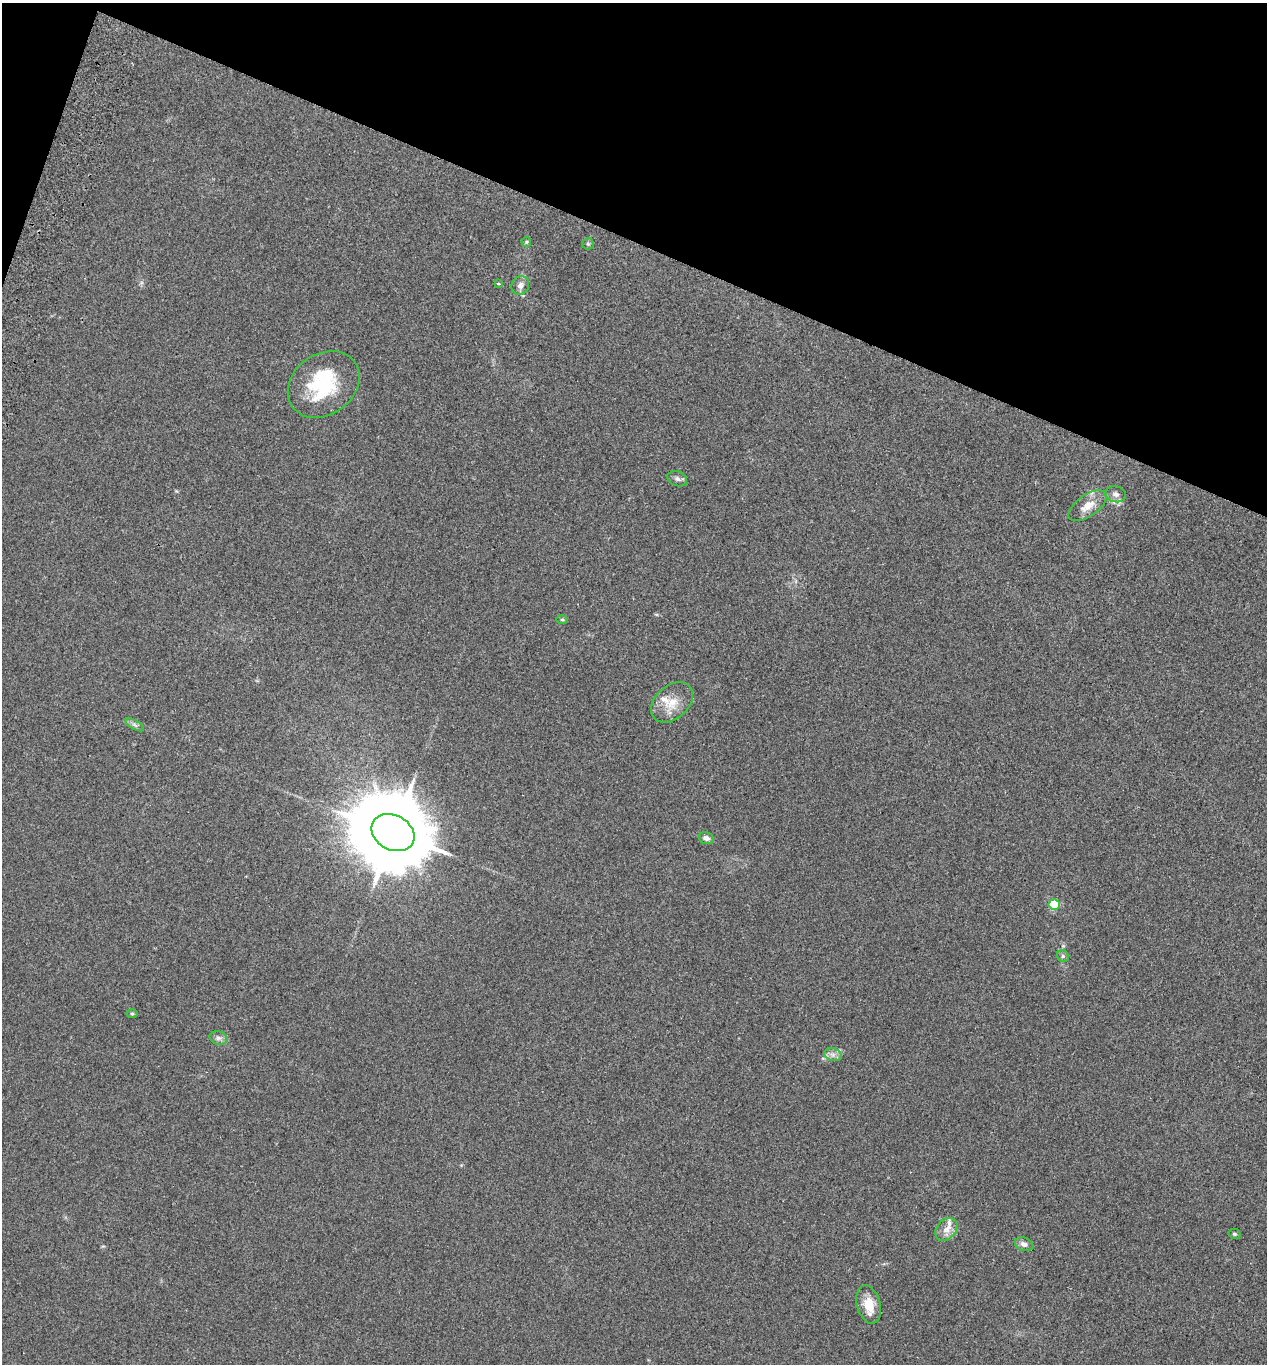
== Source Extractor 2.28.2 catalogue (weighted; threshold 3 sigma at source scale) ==
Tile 2 of 4 x 4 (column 2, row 1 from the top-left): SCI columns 1457-2721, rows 4113-5474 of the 5573 x 5497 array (HDU 1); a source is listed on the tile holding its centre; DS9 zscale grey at full resolution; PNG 1269 x 1366 px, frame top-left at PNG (2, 3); each listed source drawn as its Kron ellipse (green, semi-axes under 4 px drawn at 4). Shown black and unused: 18% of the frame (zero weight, under 2 of 3 exposures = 3% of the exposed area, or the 3 px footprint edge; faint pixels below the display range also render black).
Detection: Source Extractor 2.28.2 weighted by HDU 2 'WHT'; one run over the whole footprint, this tile lists its part. Background 0.0226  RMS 0.0068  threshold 0.0306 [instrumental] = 3 sigma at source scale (4.5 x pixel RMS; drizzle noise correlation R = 1.50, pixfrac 1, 0.05/0.05 arcsec/px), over >= 5 px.
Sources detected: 26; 4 inside a brighter listed object's ellipse — not listed separately; the other 22 listed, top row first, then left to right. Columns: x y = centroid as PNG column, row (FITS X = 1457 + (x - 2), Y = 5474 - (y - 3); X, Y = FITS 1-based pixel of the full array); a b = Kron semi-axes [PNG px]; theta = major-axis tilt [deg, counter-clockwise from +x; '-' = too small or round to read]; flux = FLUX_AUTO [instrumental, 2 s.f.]
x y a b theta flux
526 242 5 5 - 0.86
588 244 6 5 - 1.1
498 284 3 3 - 1.2
520 285 10 8 53 3.8
324 384 38 30 37 46
677 479 10 7 -22 2.4
1116 494 10 8 -14 3.2
1088 506 22 10 35 9.7
562 619 6 4 -1 0.88
672 702 24 16 42 12
135 725 10 4 -30 1.9
393 833 22 17 -29 11000
706 838 8 5 -15 2.9
1054 905 5 5 - 37
1063 956 6 5 - 1.3
132 1014 5 3 - 0.76
218 1038 9 6 -14 2.4
833 1055 9 6 -18 2.8
946 1229 13 9 47 5.7
1234 1234 6 5 - 1.1
1024 1244 9 6 -20 3.1
869 1305 19 11 -75 12